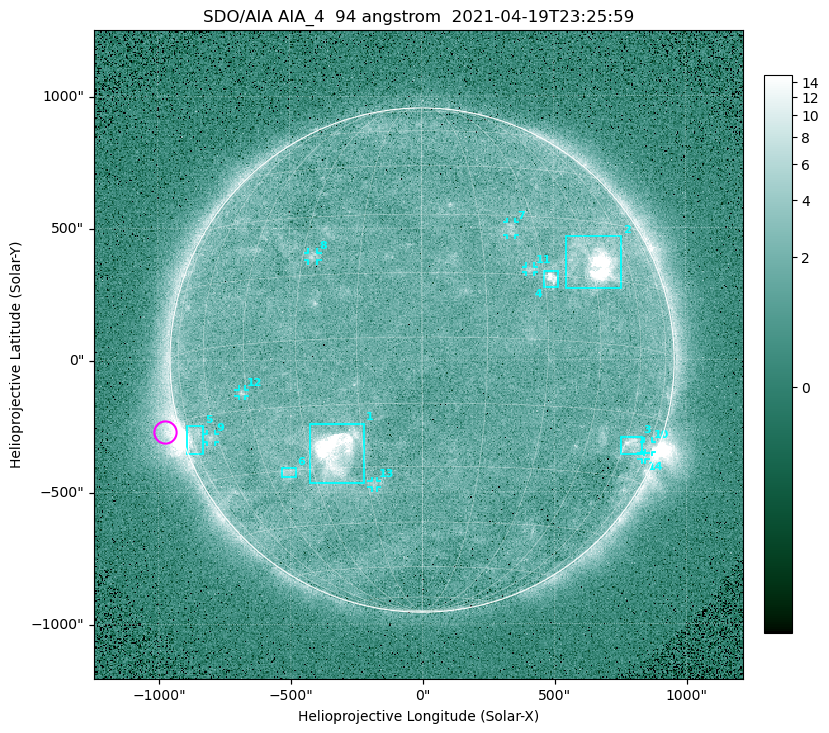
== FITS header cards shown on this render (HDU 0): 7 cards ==
TELESCOP= 'SDO/AIA '
INSTRUME= 'AIA_4   '
WAVELNTH=                   94
WAVEUNIT= 'angstrom'
DATE-OBS= '2021-04-19T23:25:59.12'
CTYPE1  = 'HPLN-TAN'
CTYPE2  = 'HPLT-TAN'

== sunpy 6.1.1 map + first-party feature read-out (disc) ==
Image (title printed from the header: SDO/AIA AIA_4  94 angstrom  2021-04-19T23:25:59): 512 x 512 px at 4.8 arcsec/px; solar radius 955 arcsec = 199 px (full disc in frame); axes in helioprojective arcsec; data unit not stated in the header (colour bar unlabelled)
Orientation: roll -0.137 deg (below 1 deg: not rotated)
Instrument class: DISC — disc imager (sunpy class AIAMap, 94 A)
Bright regions (active regions / flare kernels): reference = the median radial profile (limb darkening/brightening removed); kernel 5 px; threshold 5 sigma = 2.45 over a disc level ~1.74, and >= 1.15x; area >= 9 px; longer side >= 5 px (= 24 arcsec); searched inside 0.97 R_sun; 14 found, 14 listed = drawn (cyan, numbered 1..; 8 of them under ~33 arcsec drawn as corner ticks so the feature stays visible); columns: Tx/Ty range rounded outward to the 10 arcsec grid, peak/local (2 s.f.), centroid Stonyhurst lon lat
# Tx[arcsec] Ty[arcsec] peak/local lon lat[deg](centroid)
1 -430..-220 -470..-240 54 -22 -26
2 540..760 270..470 27 +47 +19
3 750..830 -360..-290 4.6 +64 -22
4 460..520 270..340 7.4 +32 +14
5 -900..-830 -360..-250 5.9 -72 -19
6 -540..-480 -440..-410 2.9 -38 -30
7 320..360 470..520 3 +23 +26
8 -430..-390 380..410 3.1 -27 +20
9 -820..-780 -310..-280 3 -63 -20
10 840..870 -350..-310 2.9 +75 -22
11 390..430 330..360 2.9 +26 +16
12 -700..-670 -140..-110 3.1 -47 -11
13 -190..-170 -480..-450 2.7 -13 -34
14 830..850 -380..-350 2.1 +74 -24
Off-limb structures (1.02-1.3 R_sun): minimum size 50 px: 6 found; the strongest spans PA ~90..115 deg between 1.02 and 1.21 R_sun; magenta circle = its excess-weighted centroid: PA ~105 deg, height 1.06 R_sun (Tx ~-980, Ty ~-270 arcsec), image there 5.6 x the reference